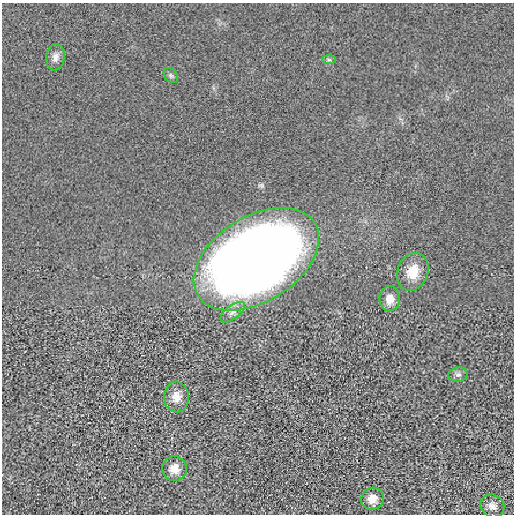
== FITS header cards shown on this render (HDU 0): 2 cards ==
NAXIS1  =                  512 / length of data axis 1
NAXIS2  =                  512 / length of data axis 2

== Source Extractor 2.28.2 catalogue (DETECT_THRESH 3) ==
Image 512 x 512 px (HDU 0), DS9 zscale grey, 1 PNG px = 1 image px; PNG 516 x 516 px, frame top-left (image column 1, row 512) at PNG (2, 3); each listed source drawn as its Kron ellipse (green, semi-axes under 4 px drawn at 4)
Background -1.78e-04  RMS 0.004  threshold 0.0121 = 3 sigma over >= 5 px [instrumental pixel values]
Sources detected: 12; all 12 listed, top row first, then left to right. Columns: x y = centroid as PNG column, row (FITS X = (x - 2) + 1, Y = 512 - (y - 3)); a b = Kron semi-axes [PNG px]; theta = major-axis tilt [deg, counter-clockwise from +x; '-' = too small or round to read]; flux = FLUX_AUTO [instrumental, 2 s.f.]
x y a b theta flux
55 57 13 9 82 1.7
329 60 7 4 -1 0.48
171 75 9 6 -49 0.62
256 259 69 42 32 410
413 272 19 15 68 5.5
390 299 12 10 88 3.2
233 312 14 7 36 1.7
458 375 10 7 10 0.97
176 397 15 12 -87 3
174 469 12 12 - 3.3
372 499 12 11 - 2.9
492 506 12 11 - 1.7